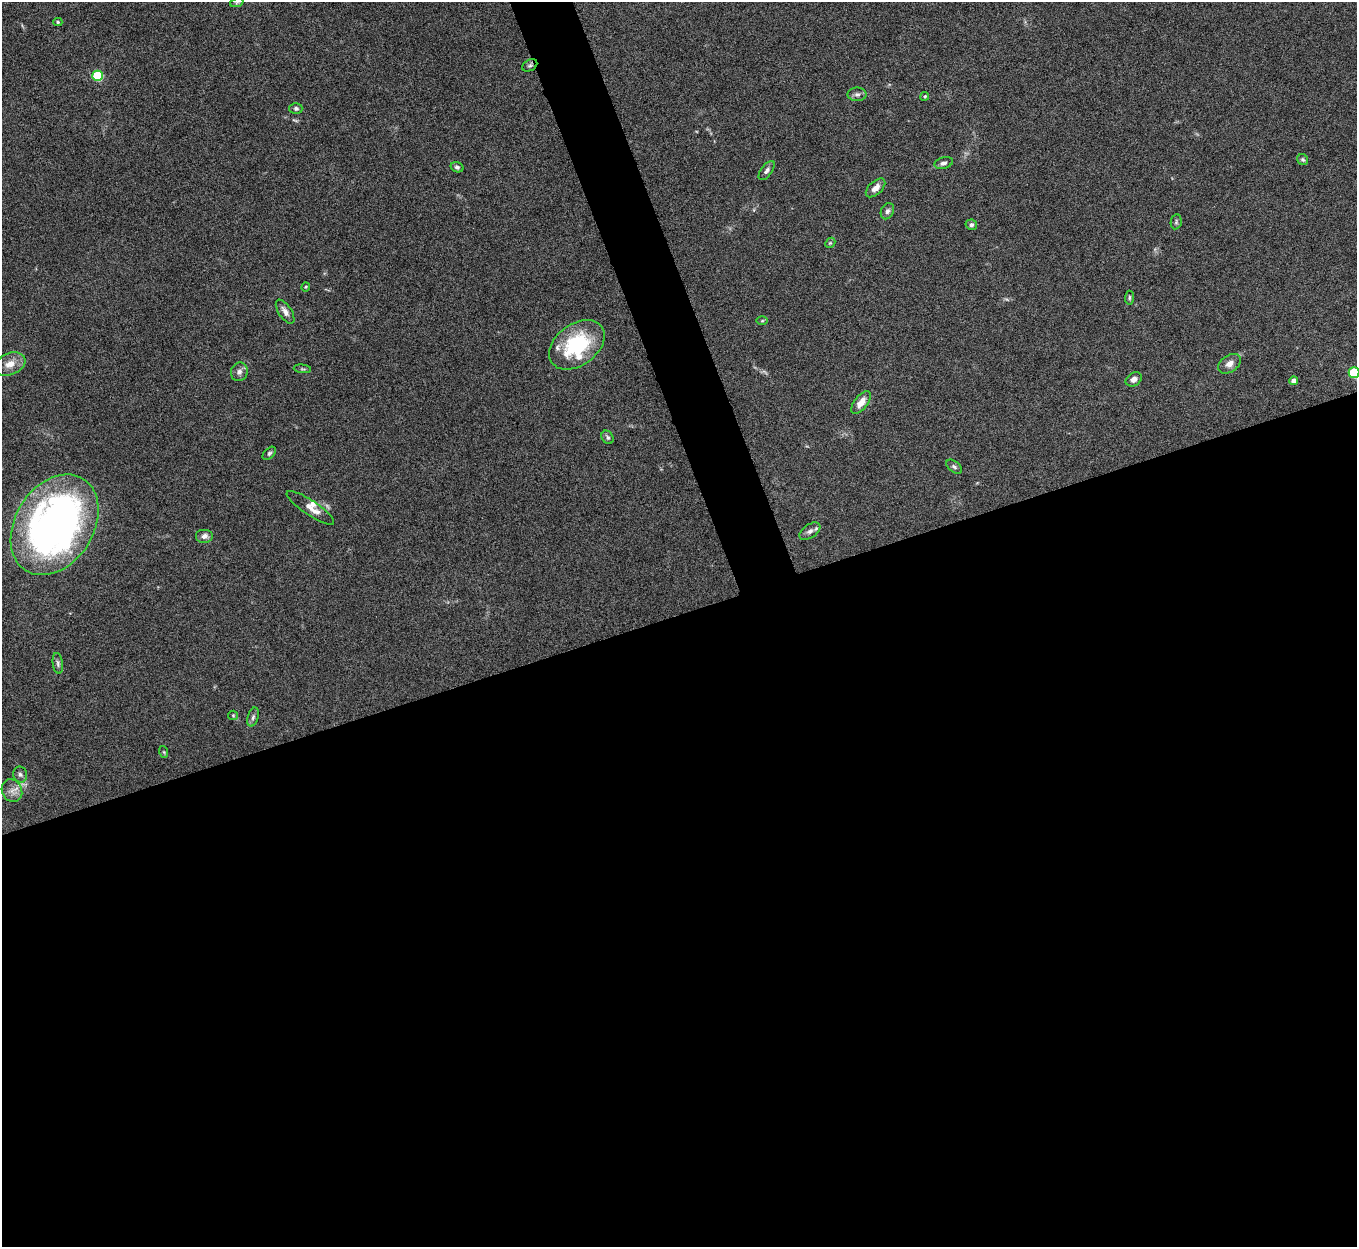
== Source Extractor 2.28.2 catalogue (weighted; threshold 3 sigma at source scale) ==
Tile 15 of 4 x 4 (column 3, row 4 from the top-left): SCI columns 2711-4065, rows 149-1393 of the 5423 x 5406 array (HDU 1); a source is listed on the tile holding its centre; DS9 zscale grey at full resolution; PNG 1359 x 1249 px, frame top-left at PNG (2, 2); each listed source drawn as its Kron ellipse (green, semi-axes under 4 px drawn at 4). Shown black and unused: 53% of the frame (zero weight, under 5 of 10 exposures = <1% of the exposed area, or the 3 px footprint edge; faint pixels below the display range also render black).
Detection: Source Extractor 2.28.2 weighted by HDU 2 'WHT'; one run over the whole footprint, this tile lists its part. Background 0.147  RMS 0.0057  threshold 0.0234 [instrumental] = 3 sigma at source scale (4.09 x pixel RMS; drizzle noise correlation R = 1.36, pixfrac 0.8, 0.05/0.05 arcsec/px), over >= 5 px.
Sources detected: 44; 2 inside a brighter listed object's ellipse — not listed separately; the other 42 listed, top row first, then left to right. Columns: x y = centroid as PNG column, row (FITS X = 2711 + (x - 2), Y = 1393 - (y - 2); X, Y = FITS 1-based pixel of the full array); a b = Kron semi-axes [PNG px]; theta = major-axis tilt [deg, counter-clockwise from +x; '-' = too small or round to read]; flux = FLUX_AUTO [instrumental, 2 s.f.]
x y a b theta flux
237 2 7 4 19 0.81
58 22 4 4 - 0.74
530 65 8 5 28 1.1
98 76 5 5 - 31
857 94 9 6 0 1.8
925 96 4 4 - 0.75
296 108 6 5 - 1.2
1303 160 6 5 - 0.98
944 163 9 6 16 1.9
457 167 6 5 - 1.2
767 171 11 5 54 1.7
875 188 12 6 42 3.2
887 211 8 6 65 1.8
1176 222 7 5 79 0.95
971 225 6 5 - 1.4
830 243 6 4 43 0.75
306 287 4 3 - 0.51
1129 298 7 4 85 0.92
285 312 13 6 -56 3
762 321 5 3 - 0.63
577 345 31 20 36 41
10 364 16 11 21 5.8
1229 364 12 8 35 3.3
302 369 9 3 -5 0.83
239 372 9 8 - 2.1
1354 373 5 5 - 37
1134 379 8 6 35 2.3
1294 381 4 4 - 3.7
861 402 13 6 52 4.7
608 437 7 5 -53 1.3
269 453 8 5 44 1.1
954 467 9 5 -38 1.3
310 508 28 7 -33 5.2
55 525 54 39 58 280
810 531 12 6 35 2.3
204 536 9 7 0 2.4
58 663 10 5 -81 1.4
233 715 5 4 - 0.6
253 717 9 5 74 1.5
164 752 6 3 -71 0.6
20 774 8 7 - 1.6
12 791 12 10 -62 3.7
Overlapping masked pixels (flux is a lower limit): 1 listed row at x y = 530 65
Isophote crosses this tile's border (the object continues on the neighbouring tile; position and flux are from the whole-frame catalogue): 2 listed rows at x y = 1354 373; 55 525